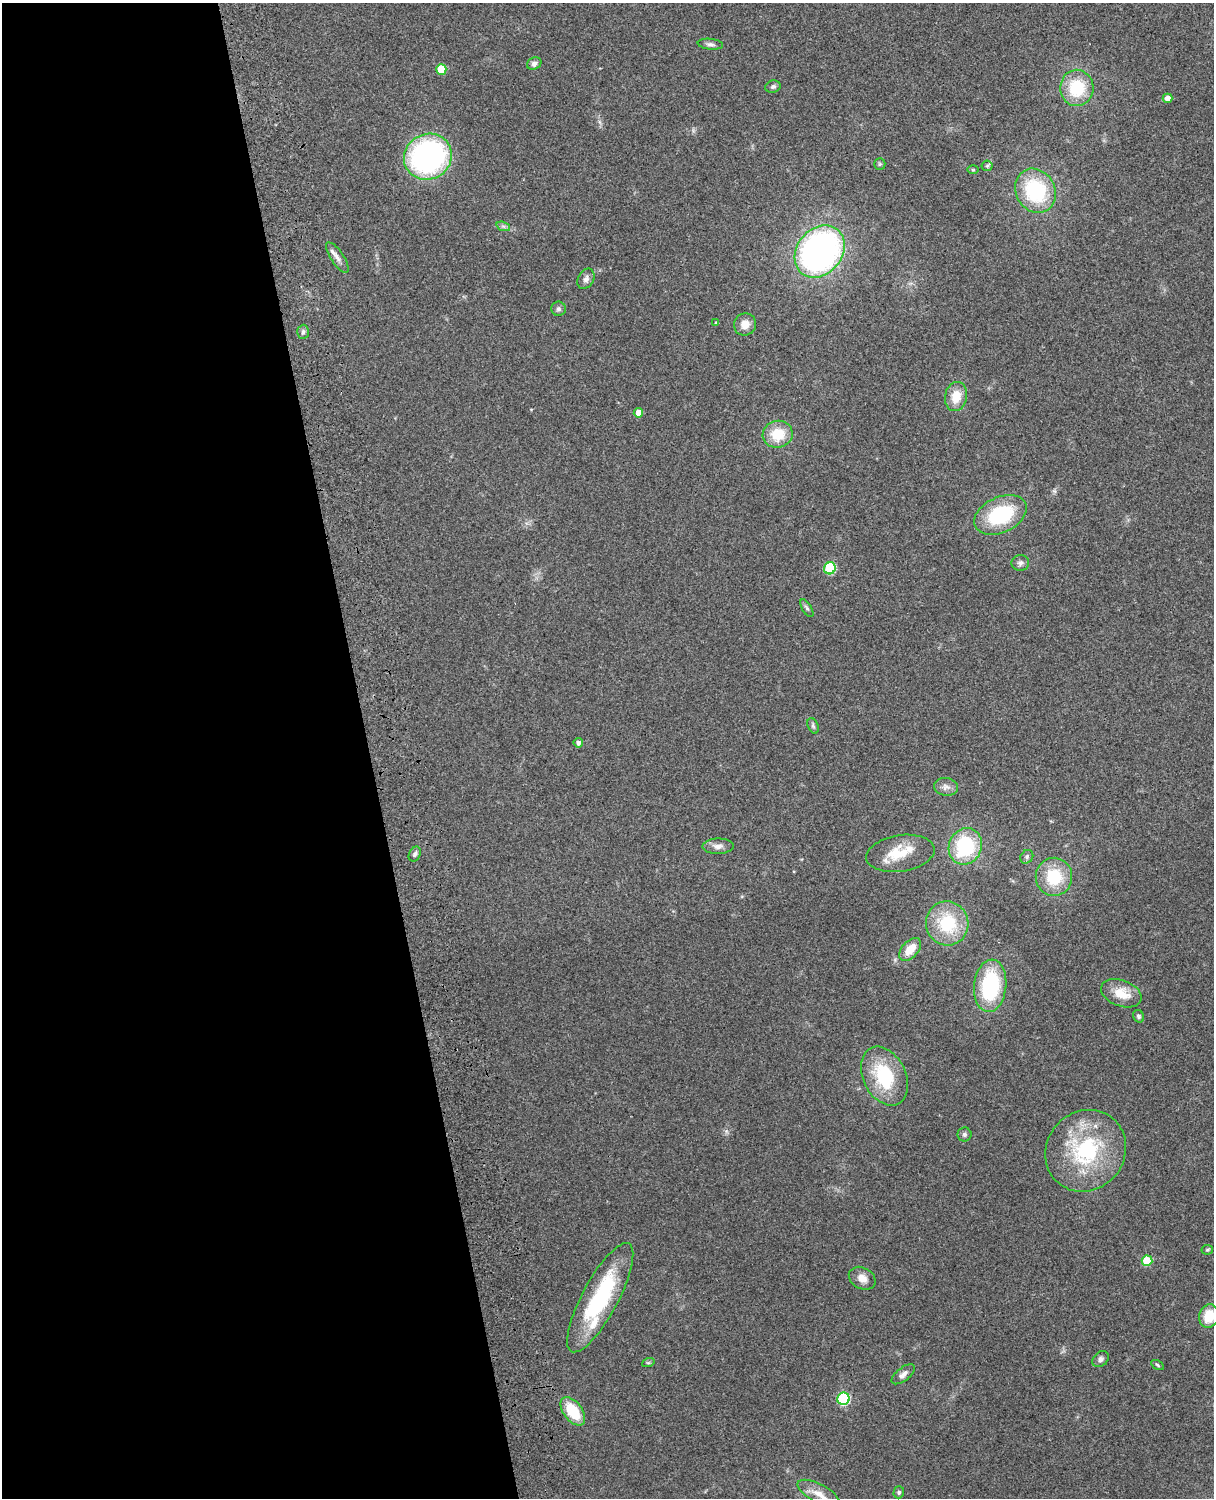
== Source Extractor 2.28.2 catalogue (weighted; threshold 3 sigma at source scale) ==
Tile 5 of 4 x 3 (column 1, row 2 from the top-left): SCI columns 119-1330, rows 1659-3154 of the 5087 x 4926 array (HDU 1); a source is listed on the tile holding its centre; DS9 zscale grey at full resolution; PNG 1216 x 1500 px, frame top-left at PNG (2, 3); each listed source drawn as its Kron ellipse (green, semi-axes under 4 px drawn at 4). Shown black and unused: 30% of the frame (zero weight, under 3 of 4 exposures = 6% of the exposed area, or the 3 px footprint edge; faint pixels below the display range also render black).
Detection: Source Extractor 2.28.2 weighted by HDU 2 'WHT'; one run over the whole footprint, this tile lists its part. Background 0.259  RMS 0.0089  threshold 0.0401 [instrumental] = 3 sigma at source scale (4.5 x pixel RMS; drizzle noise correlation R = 1.50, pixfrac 1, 0.05/0.05 arcsec/px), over >= 5 px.
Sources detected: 58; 2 inside a brighter listed object's ellipse — not listed separately; the other 56 listed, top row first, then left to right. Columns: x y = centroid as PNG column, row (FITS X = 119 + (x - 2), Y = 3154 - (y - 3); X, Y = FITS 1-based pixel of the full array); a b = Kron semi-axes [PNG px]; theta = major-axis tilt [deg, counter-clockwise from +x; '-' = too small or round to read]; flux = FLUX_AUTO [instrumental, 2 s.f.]
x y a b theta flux
710 44 13 5 -6 2.9
534 64 7 6 - 3.2
441 69 5 5 - 27
773 87 8 6 16 2.3
1077 88 18 16 -88 38
1168 98 5 4 - 6.3
428 157 24 22 30 200
880 164 6 5 - 1.5
987 166 5 5 - 1.5
973 170 6 4 -1 0.89
1035 191 23 19 -60 69
503 226 7 4 -18 1.9
820 251 28 22 51 330
337 258 18 6 -57 5
586 279 11 8 61 3.8
558 309 7 7 - 2.4
716 323 4 4 - 0.97
745 324 11 11 - 8.6
303 332 7 6 - 2.2
956 396 15 11 78 16
638 413 5 4 - 7.8
778 434 15 13 16 24
1000 515 27 18 25 64
1020 563 9 8 - 3.1
830 568 6 5 - 61
807 608 10 4 -59 1.9
813 726 8 5 -66 2
578 743 5 4 - 3.1
946 787 12 9 -10 4.9
718 846 16 7 1 5.6
965 846 18 16 66 72
900 853 34 18 9 26
415 854 8 5 63 2.3
1027 857 7 6 - 2
1054 877 19 18 - 36
947 923 22 21 - 45
910 949 13 8 48 14
990 986 26 16 84 75
1121 993 21 13 -20 17
1139 1016 6 5 - 2
884 1076 31 21 -64 54
964 1134 7 7 - 2.2
1086 1151 42 39 50 91
1207 1250 6 5 - 1.3
1147 1261 5 5 - 33
862 1278 14 10 -28 8
600 1298 61 18 62 85
1209 1316 12 9 74 20
1101 1359 9 7 42 3
648 1363 6 4 18 1.2
1158 1365 7 4 -29 1.3
903 1374 14 6 38 4.6
843 1399 6 6 - 86
573 1411 16 9 -53 29
899 1492 6 5 - 1.5
819 1494 23 9 -29 12
Isophote crosses this tile's border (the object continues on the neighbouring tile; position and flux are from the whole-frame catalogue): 2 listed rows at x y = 1209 1316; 819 1494